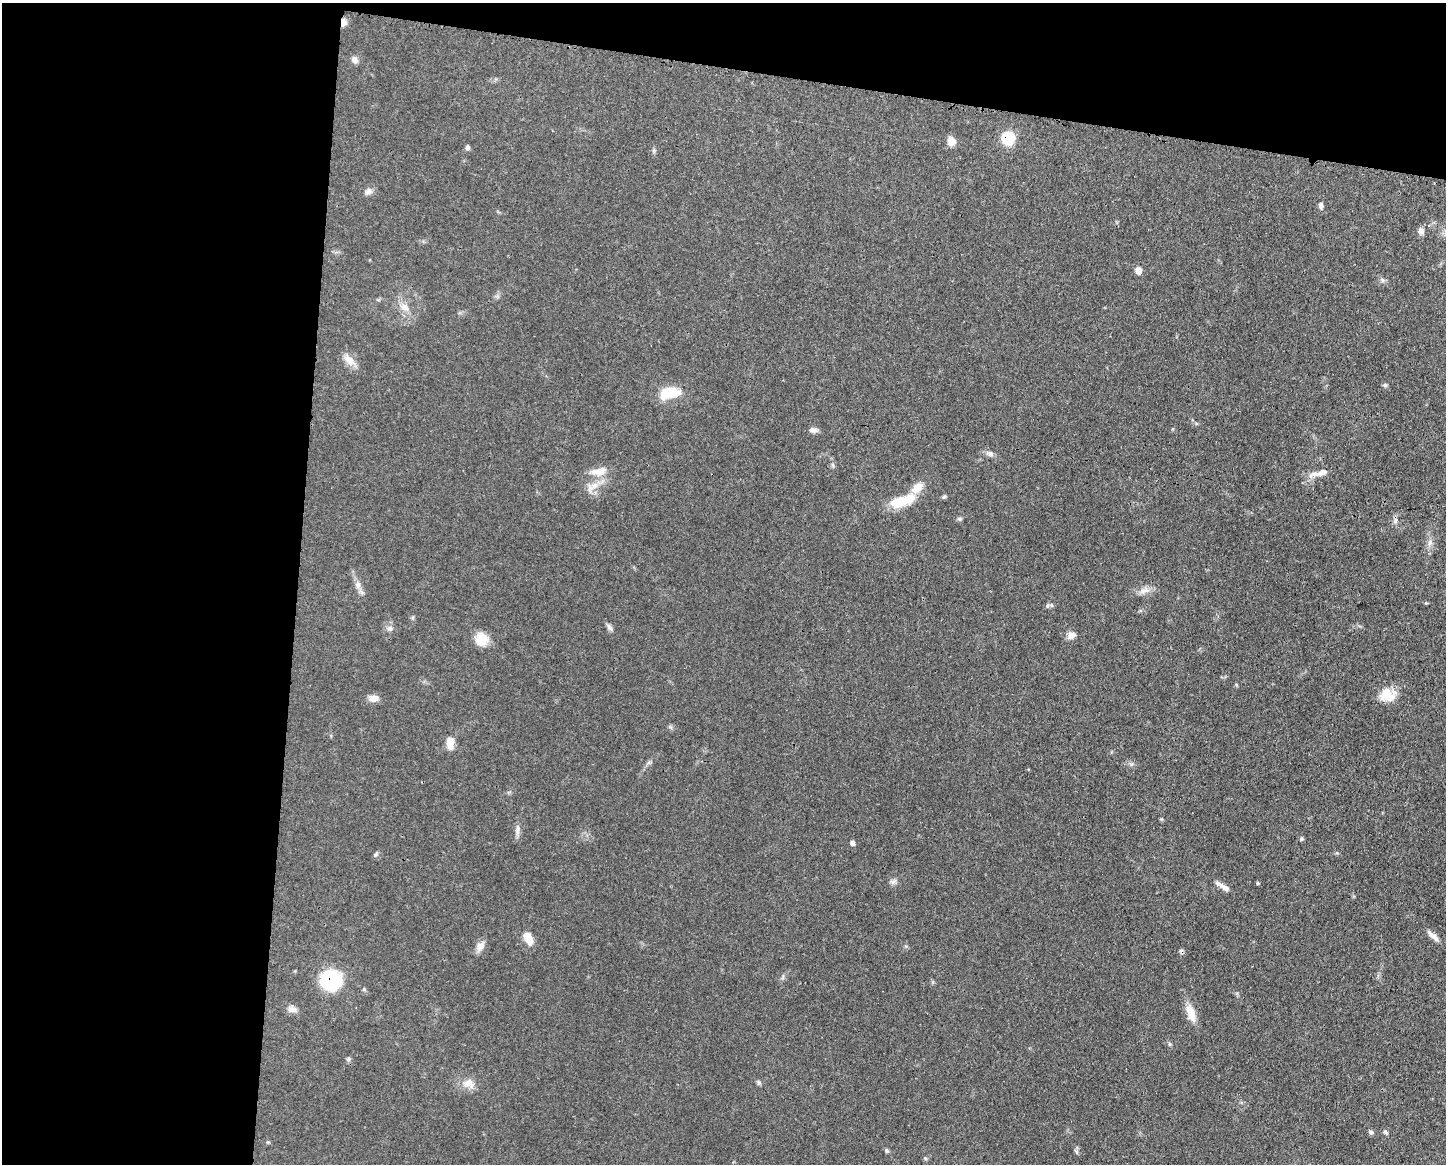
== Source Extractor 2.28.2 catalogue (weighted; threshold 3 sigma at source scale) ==
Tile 1 of 3 x 4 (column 1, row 1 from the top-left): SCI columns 115-1558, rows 3487-4648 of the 4669 x 4656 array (HDU 1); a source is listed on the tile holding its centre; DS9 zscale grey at full resolution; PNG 1448 x 1166 px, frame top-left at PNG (2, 3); no overlay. Shown black and unused: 27% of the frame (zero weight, under 3 of 4 exposures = <1% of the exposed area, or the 3 px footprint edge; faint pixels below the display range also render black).
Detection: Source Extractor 2.28.2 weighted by HDU 2 'WHT'; one run over the whole footprint, this tile lists its part. Background 0.0609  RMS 0.0043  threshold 0.0192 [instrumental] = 3 sigma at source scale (4.5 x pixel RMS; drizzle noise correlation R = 1.50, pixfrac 1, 0.05/0.05 arcsec/px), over >= 5 px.
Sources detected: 55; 1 inside a brighter object's white glare — not listed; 2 inside a brighter listed object's ellipse — not listed separately; the other 52 listed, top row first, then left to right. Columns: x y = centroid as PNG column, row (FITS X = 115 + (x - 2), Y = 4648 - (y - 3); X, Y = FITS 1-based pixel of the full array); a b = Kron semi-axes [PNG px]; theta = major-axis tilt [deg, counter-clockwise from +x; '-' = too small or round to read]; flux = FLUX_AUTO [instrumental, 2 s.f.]
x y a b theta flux
343 23 8 6 74 2.4
355 60 9 7 -50 1.9
1008 138 13 12 - 12
951 141 10 9 - 3.4
467 147 7 6 - 0.9
368 192 11 7 43 1.8
1321 205 8 6 85 1.2
1421 231 8 8 - 1.9
1138 270 8 7 - 2.5
1382 280 6 4 -71 0.73
404 307 13 8 -39 3.2
349 360 17 10 -44 4
1385 385 6 5 - 0.73
669 393 25 13 10 10
813 430 11 6 -2 1.7
989 453 10 6 -10 1.4
599 471 20 10 11 5.4
1315 474 20 7 16 3
590 488 12 8 -81 2.8
917 488 17 10 41 5
944 497 6 5 - 0.64
899 502 24 13 14 10
960 519 7 4 0 0.66
1395 520 8 5 72 1.2
1430 543 9 6 69 1.6
358 585 10 8 -81 2.1
1144 590 14 8 27 2.8
609 627 10 6 -58 1.3
390 628 8 8 - 1.5
1072 635 10 7 29 2.6
481 639 16 13 -80 6.6
1386 693 25 13 50 6.6
373 698 12 10 2 2.6
450 742 14 8 86 4.5
518 830 16 4 87 1.7
1301 839 5 5 - 0.61
852 843 6 5 - 1.2
376 854 7 4 46 0.7
893 882 8 6 45 1.2
1258 883 5 4 - 0.47
1224 887 15 7 -32 2.7
1433 936 20 6 -42 2.5
528 938 14 8 -65 5.8
480 946 13 10 41 2.6
331 980 19 18 - 26
292 1009 12 8 4 2.1
1191 1013 24 10 -69 5.3
349 1059 6 4 89 0.72
469 1083 16 12 -18 4.2
1371 1132 7 5 -20 0.85
1386 1132 6 4 -23 0.66
925 1158 6 4 -71 0.48
Overlapping masked pixels (flux is a lower limit): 3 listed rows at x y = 343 23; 1008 138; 331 980
Unlisted compact peaks at least as high as the median listed source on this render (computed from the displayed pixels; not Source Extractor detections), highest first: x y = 886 1150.